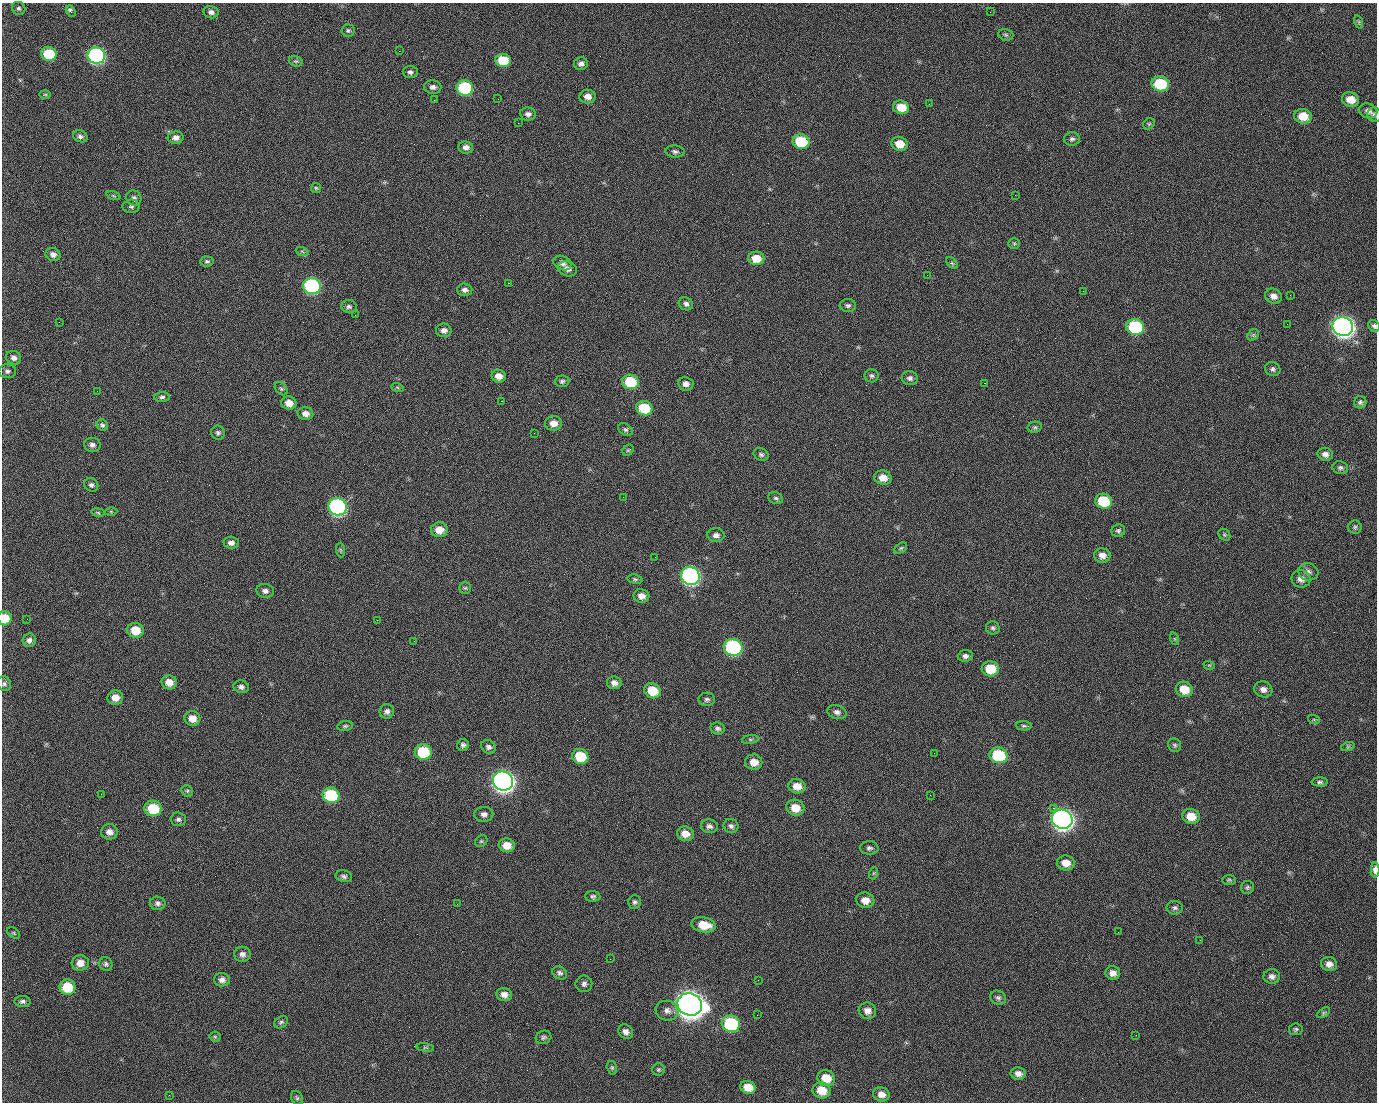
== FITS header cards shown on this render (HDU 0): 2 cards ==
NAXIS1  =                 1375 / length of data axis 1
NAXIS2  =                 1100 / length of data axis 2

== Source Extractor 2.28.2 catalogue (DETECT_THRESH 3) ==
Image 1375 x 1100 px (HDU 0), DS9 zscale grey, 1 PNG px = 1 image px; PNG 1379 x 1104 px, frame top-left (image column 1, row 1100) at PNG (2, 3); each listed source drawn as its Kron ellipse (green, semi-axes under 4 px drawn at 4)
Background 1480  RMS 30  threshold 90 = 3 sigma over >= 5 px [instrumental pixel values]
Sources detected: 235; all 235 listed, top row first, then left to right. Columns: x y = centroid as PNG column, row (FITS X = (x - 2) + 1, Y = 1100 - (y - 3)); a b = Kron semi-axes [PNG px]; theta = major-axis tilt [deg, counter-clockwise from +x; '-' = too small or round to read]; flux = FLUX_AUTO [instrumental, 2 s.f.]
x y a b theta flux
19 8 7 6 - 4.8e+03
71 11 6 3 -59 6.6e+03
211 12 7 6 - 7.4e+03
990 12 2 2 - 1.8e+03
1359 22 7 4 -71 3.5e+03
348 30 6 6 - 4.0e+03
1006 35 8 5 -15 4.2e+03
399 51 2 2 - 2.3e+04
49 54 8 7 - 7.3e+04
96 55 9 8 - 5.0e+05
503 60 8 6 -8 5.6e+04
296 61 7 5 -17 3.5e+03
581 64 7 6 - 7.9e+03
410 72 7 6 - 5.3e+03
1160 84 9 7 -13 1.0e+05
433 87 9 7 -6 7.8e+03
465 88 8 7 - 1.7e+05
45 94 6 4 -1 2.4e+03
588 97 8 7 - 1.3e+04
498 99 2 2 - 1.2e+03
1351 99 9 7 -13 2.5e+04
434 100 2 2 - 4.2e+03
929 104 2 2 - 8.0e+02
901 107 8 6 -14 3.5e+04
1368 111 9 7 -18 1.1e+04
528 114 8 6 -9 7.2e+03
1374 115 7 7 - 6.1e+03
1303 116 9 7 -8 3.6e+04
518 123 2 2 - 2.5e+04
1149 124 6 5 - 2.8e+03
80 136 7 5 -23 5.8e+03
176 138 8 6 1 9.9e+03
1072 139 8 6 2 5.2e+03
801 142 8 7 - 9.0e+04
900 144 8 7 - 3.1e+04
466 147 7 6 - 9.4e+03
675 151 9 6 -4 5.8e+03
316 188 5 5 - 2.6e+03
1015 195 2 2 - 7.0e+03
113 196 7 3 -19 2.6e+03
134 198 8 7 - 6.7e+03
131 206 8 6 2 5.3e+03
1014 244 6 5 - 3.3e+03
302 251 7 4 -20 3.1e+03
53 254 7 6 - 9.2e+03
756 258 8 7 - 3.1e+04
207 261 7 5 7 3.9e+03
562 263 9 7 -25 9.3e+03
952 263 7 4 -45 3.1e+03
567 269 10 7 -18 1.1e+04
927 275 2 2 - 9.8e+02
508 283 2 2 - 5.7e+04
312 286 9 8 - 3.1e+05
465 290 7 6 - 7.6e+03
1083 291 2 2 - 3.3e+03
1290 295 3 2 - 2.2e+03
1273 296 9 7 -27 1.2e+04
686 304 7 6 - 6.0e+03
848 305 8 6 -1 5.3e+03
349 307 8 6 -11 5.6e+03
355 315 2 2 - 1.0e+03
59 322 3 2 - 1.6e+03
1287 324 2 2 - 1.2e+03
1374 326 6 5 - 5.2e+03
1135 327 9 7 -16 1.8e+05
1343 327 10 9 - 1.4e+06
444 330 8 7 - 9.3e+03
1253 335 6 5 - 3.3e+03
14 358 8 6 -25 8.6e+03
1273 369 8 7 - 5.8e+03
7 371 8 7 - 5.7e+03
499 376 7 6 - 1.6e+04
872 376 7 6 - 4.8e+03
910 378 8 7 - 6.6e+03
562 381 7 6 - 4.6e+03
630 382 8 7 - 9.0e+04
984 383 2 2 - 2.0e+04
686 384 8 6 -7 1.0e+04
397 387 6 4 -19 2.5e+03
281 389 8 5 -48 4.1e+03
97 391 2 2 - 1.3e+03
162 397 7 5 2 5.0e+03
501 401 3 2 - 5.9e+04
1360 402 6 6 - 4.8e+03
289 403 7 6 - 1.9e+04
644 408 8 7 - 6.8e+04
305 414 8 6 -12 1.3e+04
553 423 8 7 - 1.5e+04
102 425 6 5 - 4.3e+03
1035 427 7 5 12 4.0e+03
625 430 8 5 -37 4.6e+03
218 433 7 7 - 5.0e+03
534 433 2 2 - 9.6e+02
92 445 8 7 - 7.9e+03
628 450 6 5 - 2.9e+03
761 454 8 6 -23 5.2e+03
1325 454 8 6 -16 1.0e+04
1340 468 8 6 -13 5.4e+03
883 478 9 7 -12 2.1e+04
91 485 7 6 - 5.7e+03
623 497 2 2 - 3.2e+03
776 498 7 6 - 4.6e+03
1104 501 9 7 -21 8.7e+04
337 507 9 8 - 5.5e+05
111 511 6 4 -1 2.2e+03
98 512 7 3 -9 2.5e+03
1355 527 7 6 - 4.6e+03
439 530 8 7 - 2.1e+04
1118 531 7 6 - 4.6e+03
716 535 8 6 0 8.6e+03
1224 535 6 5 - 3.3e+03
231 543 7 6 - 9.0e+03
901 548 7 4 35 3.3e+03
340 550 7 4 -88 3.3e+03
1102 555 8 7 - 1.3e+04
655 557 2 2 - 8.4e+02
1308 572 10 8 -18 9.2e+03
690 576 10 9 - 6.6e+05
635 579 7 4 -9 3.6e+03
1301 579 9 8 - 1.3e+04
465 588 6 6 - 3.2e+03
265 591 9 7 -6 8.4e+03
641 596 8 6 -12 1.3e+04
5 618 7 6 - 3.8e+04
27 619 2 2 - 4.5e+03
377 620 2 2 - 1.2e+04
993 628 7 6 - 4.7e+03
135 630 8 7 - 3.9e+04
1175 639 6 4 -71 3.2e+03
29 640 7 6 - 7.5e+03
414 641 2 2 - 9.0e+02
733 647 9 8 - 3.1e+05
965 656 7 6 - 6.7e+03
1209 665 6 3 -17 2.2e+03
990 669 8 7 - 4.4e+04
169 682 7 7 - 1.9e+04
614 683 7 6 - 1.0e+04
4 684 8 6 -58 5.2e+03
241 687 8 6 -15 7.2e+03
1184 689 9 7 -27 3.6e+04
1263 689 9 8 - 1.1e+04
652 691 8 7 - 4.4e+04
115 697 8 7 - 1.9e+04
707 699 8 6 3 5.7e+03
387 711 7 7 - 7.6e+03
837 712 10 7 -15 8.1e+03
192 718 8 7 - 2.0e+04
1314 720 6 4 -19 2.5e+03
345 726 8 5 9 3.7e+03
1024 726 8 4 -3 4.0e+03
718 729 7 6 - 5.9e+03
750 739 8 4 8 3.4e+03
463 745 6 6 - 5.6e+03
1175 745 7 6 - 4.2e+03
1348 746 7 4 19 2.8e+03
488 747 8 6 -31 6.4e+03
423 752 8 8 - 9.5e+04
934 753 2 2 - 1.8e+03
998 755 9 8 - 1.1e+05
580 756 8 7 - 6.8e+04
754 762 8 7 - 2.0e+04
503 781 10 9 - 1.5e+06
1320 782 8 4 0 4.4e+03
797 786 8 7 - 2.3e+04
187 791 6 5 - 3.6e+03
101 794 2 2 - 2.7e+03
331 795 8 7 - 1.3e+05
930 795 2 2 - 8.0e+03
153 808 8 7 - 7.1e+04
795 808 9 8 - 2.9e+04
1053 808 2 2 - 1.7e+04
484 814 9 7 -1 9.1e+03
1191 816 9 7 -13 3.1e+04
178 819 7 7 - 5.8e+03
1062 819 10 9 - 1.4e+06
709 826 8 6 -12 7.1e+03
731 826 7 7 - 6.4e+03
109 832 8 7 - 1.2e+04
685 834 8 7 - 1.9e+04
481 841 6 5 - 3.6e+03
507 845 8 7 - 2.5e+04
869 848 9 6 -1 5.9e+03
1066 863 9 7 -8 2.2e+04
1375 870 8 4 -89 1.3e+04
874 873 6 4 70 2.6e+03
344 876 8 5 -12 5.6e+03
1229 880 7 5 1 3.1e+03
1247 887 6 6 - 4.0e+03
593 896 7 5 -3 4.6e+03
865 900 9 7 -8 1.9e+04
634 902 6 6 - 4.8e+03
158 903 8 7 - 6.8e+03
457 904 3 2 - 1.6e+03
1175 908 8 7 - 5.9e+03
704 925 12 7 -10 4.1e+04
1118 932 2 2 - 2.3e+03
14 933 7 4 -35 2.7e+03
1200 940 3 2 - 1.4e+03
242 954 8 7 - 8.5e+03
610 959 2 2 - 2.7e+03
80 963 8 7 - 1.8e+04
106 964 7 6 - 4.8e+03
1329 964 8 7 - 1.1e+04
560 973 8 6 -30 5.7e+03
1113 973 7 6 - 1.2e+04
1272 976 8 7 - 8.9e+03
222 980 8 6 -4 9.4e+03
758 980 3 2 - 2.2e+03
584 984 8 8 - 7.2e+03
67 987 8 7 - 5.7e+04
504 995 8 6 -15 1.2e+04
998 998 8 7 - 5.6e+03
23 1001 8 5 0 5.6e+03
690 1004 12 11 - 3.3e+06
667 1011 11 9 -15 1.2e+04
867 1011 9 8 - 1.3e+04
1323 1013 7 4 32 3.2e+03
757 1015 2 2 - 1.3e+03
281 1022 7 5 30 4.1e+03
731 1024 9 8 - 1.8e+05
1296 1029 7 6 - 4.0e+03
626 1032 8 6 -42 1.0e+04
1136 1035 2 2 - 1.1e+03
215 1037 5 5 - 3.1e+03
543 1037 8 6 25 5.0e+03
425 1048 9 4 -8 3.1e+03
612 1068 7 5 -75 3.5e+03
658 1070 6 6 - 3.6e+03
1018 1074 8 6 -10 1.1e+04
826 1078 9 8 - 3.4e+04
748 1087 8 6 -14 2.7e+04
822 1090 9 8 - 3.4e+04
881 1094 8 7 - 1.4e+04
169 1095 2 2 - 5.7e+03
297 1098 7 5 -63 4.1e+03
At the frame edge (FLAGS 8, measured only in part): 4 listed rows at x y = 1374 115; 1374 326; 5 618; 1375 870